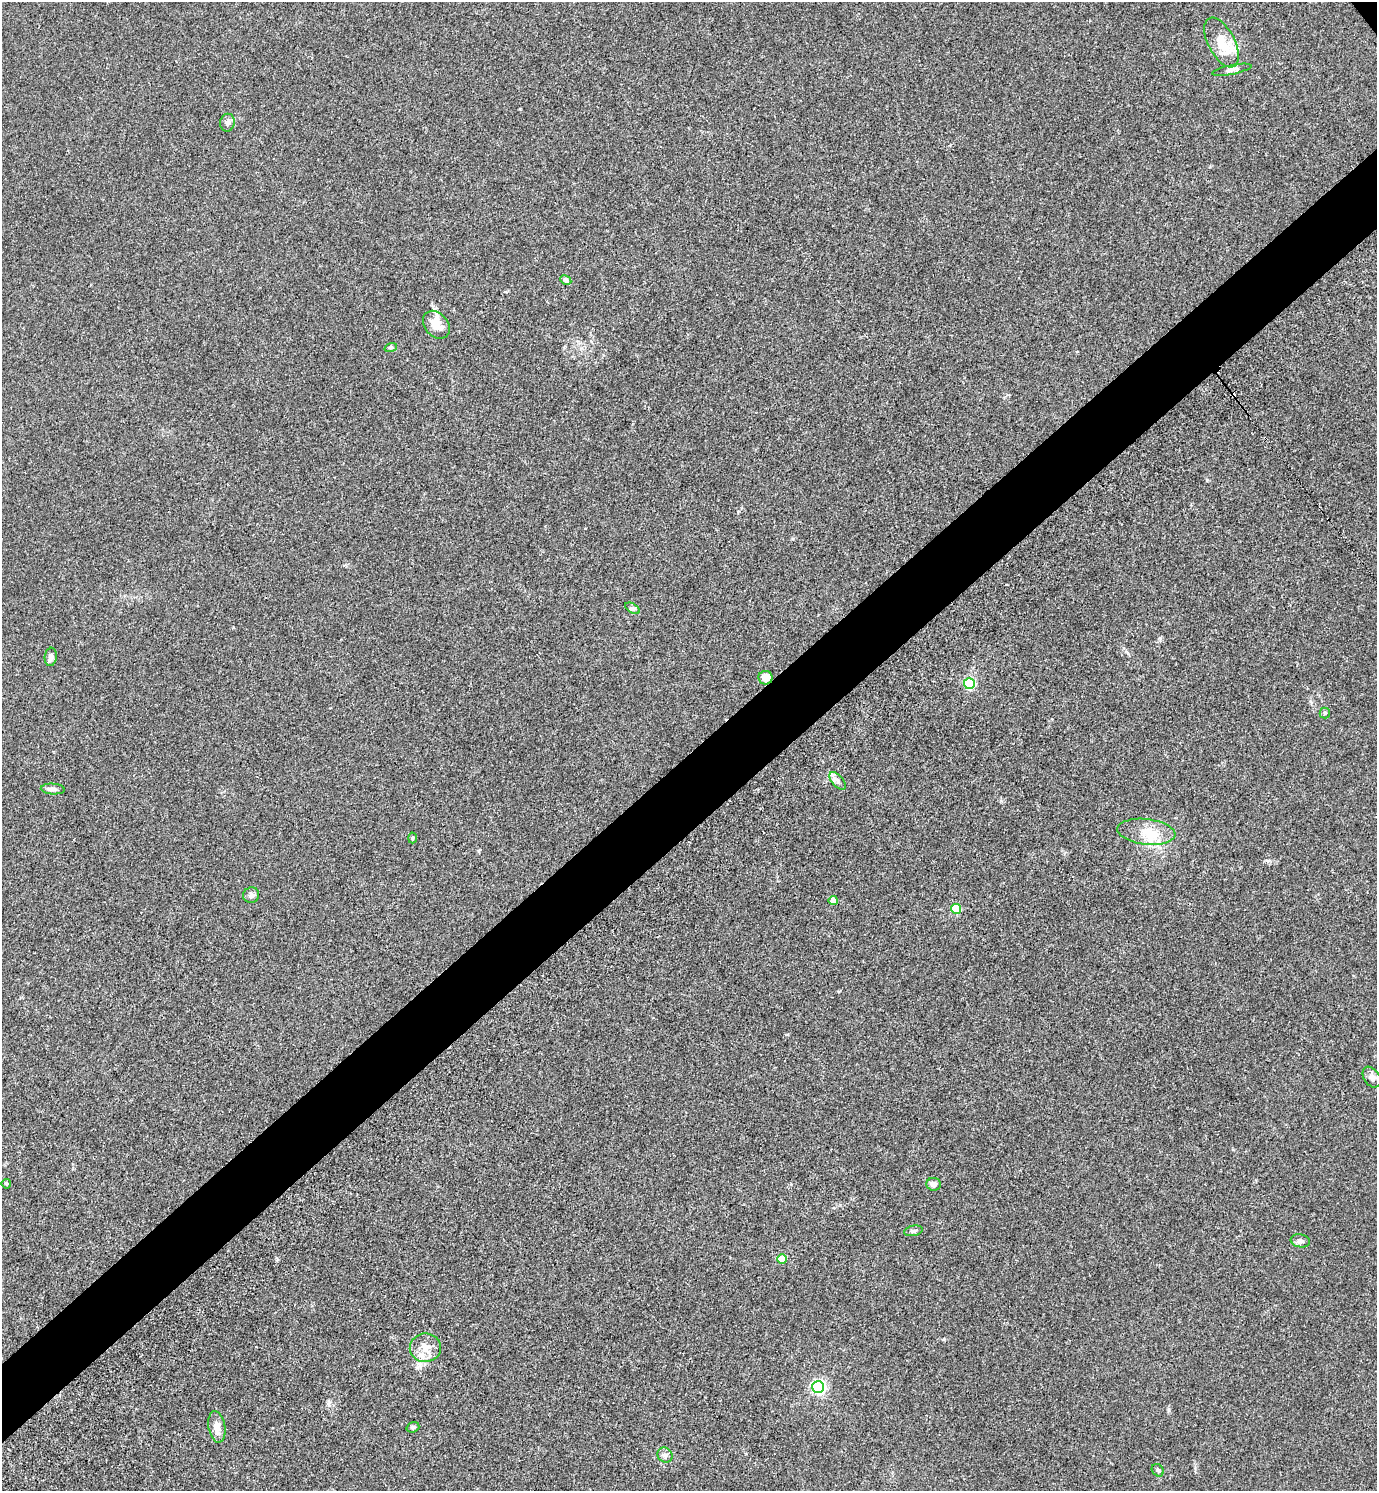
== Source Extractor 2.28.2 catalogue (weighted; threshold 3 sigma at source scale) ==
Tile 7 of 4 x 4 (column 3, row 2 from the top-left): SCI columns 3049-4423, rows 3023-4511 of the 5992 x 6003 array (HDU 1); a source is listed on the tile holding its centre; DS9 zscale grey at full resolution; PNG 1379 x 1493 px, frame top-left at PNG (2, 2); each listed source drawn as its Kron ellipse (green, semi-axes under 4 px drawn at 4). Shown black and unused: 5% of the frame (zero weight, under 3 of 5 exposures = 3% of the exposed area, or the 3 px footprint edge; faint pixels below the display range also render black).
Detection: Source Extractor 2.28.2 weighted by HDU 2 'WHT'; one run over the whole footprint, this tile lists its part. Background 0.0162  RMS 0.0029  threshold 0.0131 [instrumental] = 3 sigma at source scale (4.5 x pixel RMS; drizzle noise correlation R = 1.50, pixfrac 1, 0.05/0.05 arcsec/px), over >= 5 px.
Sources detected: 35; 1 cosmic-ray / hot-pixel residue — neither listed nor drawn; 4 inside a brighter listed object's ellipse — not listed separately; the other 30 listed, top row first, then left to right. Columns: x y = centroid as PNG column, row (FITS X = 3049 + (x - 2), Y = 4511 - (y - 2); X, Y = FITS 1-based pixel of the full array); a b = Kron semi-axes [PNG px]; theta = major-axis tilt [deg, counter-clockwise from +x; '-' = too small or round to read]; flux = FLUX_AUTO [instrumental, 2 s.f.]
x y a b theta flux
1222 42 27 13 -62 6.1
1232 70 20 4 11 1.1
227 123 9 7 79 1
566 280 6 4 -28 0.95
436 325 15 11 -48 3.8
391 347 6 4 18 0.39
632 608 8 4 -30 0.61
51 657 9 6 82 1.3
765 678 7 7 - 2.5
969 684 5 5 - 27
1325 713 5 5 - 0.5
838 781 11 5 -49 1.1
53 789 12 5 -3 0.97
1146 832 29 12 -7 5.6
412 838 5 3 - 0.3
251 895 8 7 - 0.98
833 900 4 4 - 3.3
956 909 5 5 - 10
1372 1077 11 8 -56 1.1
6 1184 5 4 - 0.41
934 1184 7 6 - 1.3
913 1231 9 5 12 0.65
1300 1241 9 6 -11 0.98
782 1259 5 4 - 6.6
425 1348 15 14 - 3.6
818 1387 6 6 - 62
217 1427 16 8 -80 2.5
413 1427 6 5 - 0.57
665 1455 8 7 - 0.96
1158 1470 7 5 -50 0.51
Unlisted compact peaks at least as high as the median listed source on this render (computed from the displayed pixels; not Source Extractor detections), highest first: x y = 1207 480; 944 1339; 1160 638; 1268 861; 1169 1410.